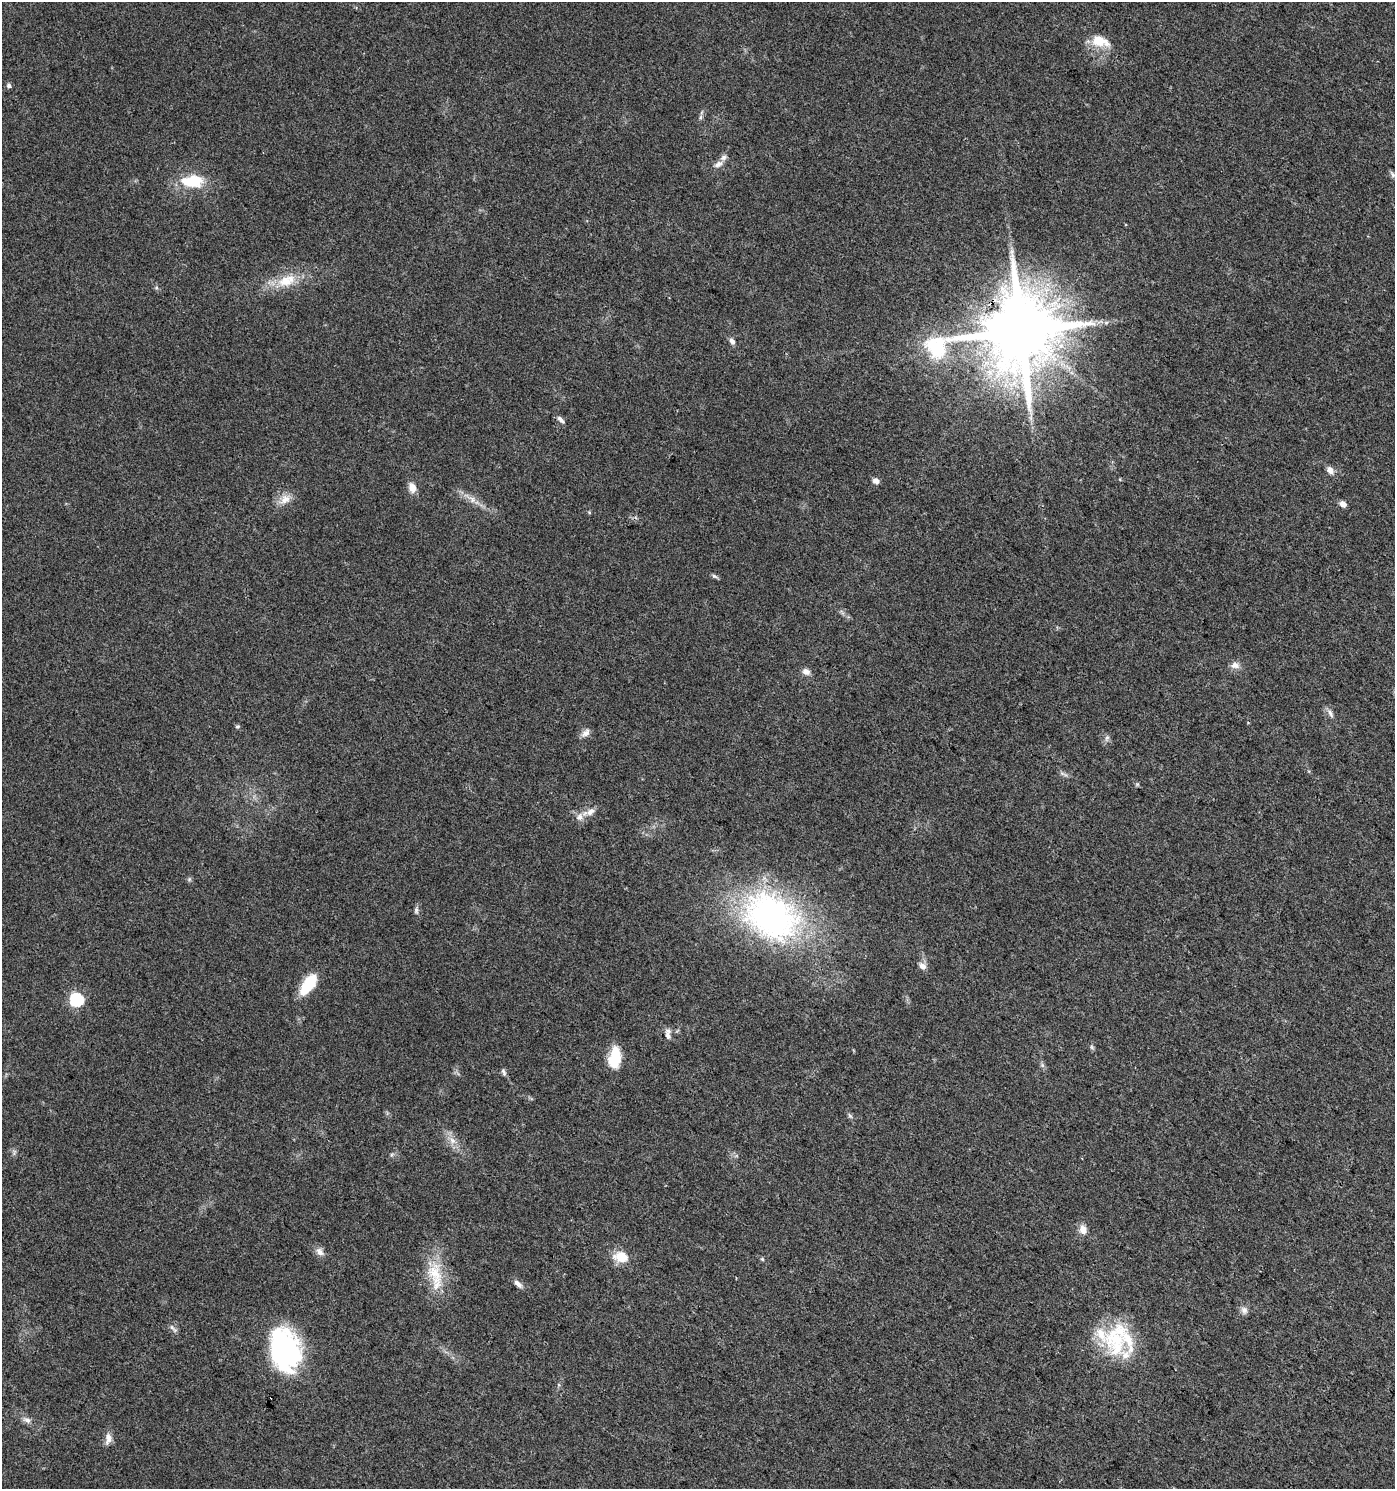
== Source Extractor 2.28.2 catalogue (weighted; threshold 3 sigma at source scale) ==
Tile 6 of 4 x 4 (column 2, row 2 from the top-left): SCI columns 1571-2963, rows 2980-4466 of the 5997 x 5955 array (HDU 1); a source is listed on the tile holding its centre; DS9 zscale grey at full resolution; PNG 1397 x 1491 px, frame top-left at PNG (2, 2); no overlay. Shown black and unused: <1% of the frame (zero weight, under 3 of 4 exposures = <1% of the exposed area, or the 3 px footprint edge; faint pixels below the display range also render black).
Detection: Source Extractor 2.28.2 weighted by HDU 2 'WHT'; one run over the whole footprint, this tile lists its part. Background 0.0437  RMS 0.0042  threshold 0.0188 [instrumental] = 3 sigma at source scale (4.5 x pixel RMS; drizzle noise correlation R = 1.50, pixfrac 1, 0.0396/0.0396 arcsec/px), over >= 5 px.
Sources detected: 58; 1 inside a brighter object's white glare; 1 cosmic-ray / hot-pixel residue — not listed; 4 inside a brighter listed object's ellipse — not listed separately; the other 52 listed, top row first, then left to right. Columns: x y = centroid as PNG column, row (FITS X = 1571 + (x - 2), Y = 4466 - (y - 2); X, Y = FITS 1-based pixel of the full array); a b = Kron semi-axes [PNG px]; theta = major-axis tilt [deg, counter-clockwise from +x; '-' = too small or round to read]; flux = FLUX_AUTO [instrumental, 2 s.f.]
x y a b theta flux
1100 41 21 12 -17 9
9 86 6 5 - 1.2
718 164 13 7 30 2.3
1393 174 10 6 -57 1.3
194 179 27 13 -22 9.8
286 281 28 15 21 11
1106 322 7 4 19 0.8
1020 331 23 20 5 5400
732 341 9 6 -54 1.6
561 420 12 5 -43 1.6
1330 470 10 7 -61 2.4
876 481 7 6 - 2
412 487 13 9 -72 3.4
285 499 17 11 36 4.5
472 499 10 8 -52 2.5
1343 504 5 5 - 3.4
589 512 5 4 - 0.46
714 576 9 5 -21 0.9
1235 665 12 9 -8 2.5
806 671 10 7 -28 2.2
1330 713 13 5 -64 1.7
237 726 5 5 - 0.72
586 733 13 8 43 2.3
1107 738 8 6 68 1.2
1063 774 14 3 -22 1.1
1137 784 6 4 -45 0.58
590 812 13 8 47 2.8
579 817 11 10 - 2.9
416 910 9 6 -90 1.1
771 916 75 55 -32 120
922 966 9 7 -35 2.4
309 984 25 12 53 14
76 999 6 6 - 57
668 1036 13 7 -69 2.1
1092 1047 6 5 - 0.74
615 1057 22 12 80 12
1042 1065 7 5 -46 0.83
504 1072 10 5 -74 1.1
850 1116 8 4 -54 0.88
452 1141 10 7 -49 2.8
1083 1229 12 10 -78 3.3
320 1252 12 8 -53 2.4
621 1257 7 6 - 18
762 1259 5 5 - 0.63
435 1273 29 21 -67 15
518 1284 13 6 -41 2.1
1244 1310 10 9 - 1.9
173 1328 15 4 -43 1.3
1116 1339 50 30 79 28
285 1350 44 29 -77 68
27 1420 11 7 -22 2.1
108 1439 17 8 82 2.8
Overlapping masked pixels (flux is a lower limit): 1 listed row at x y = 1020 331